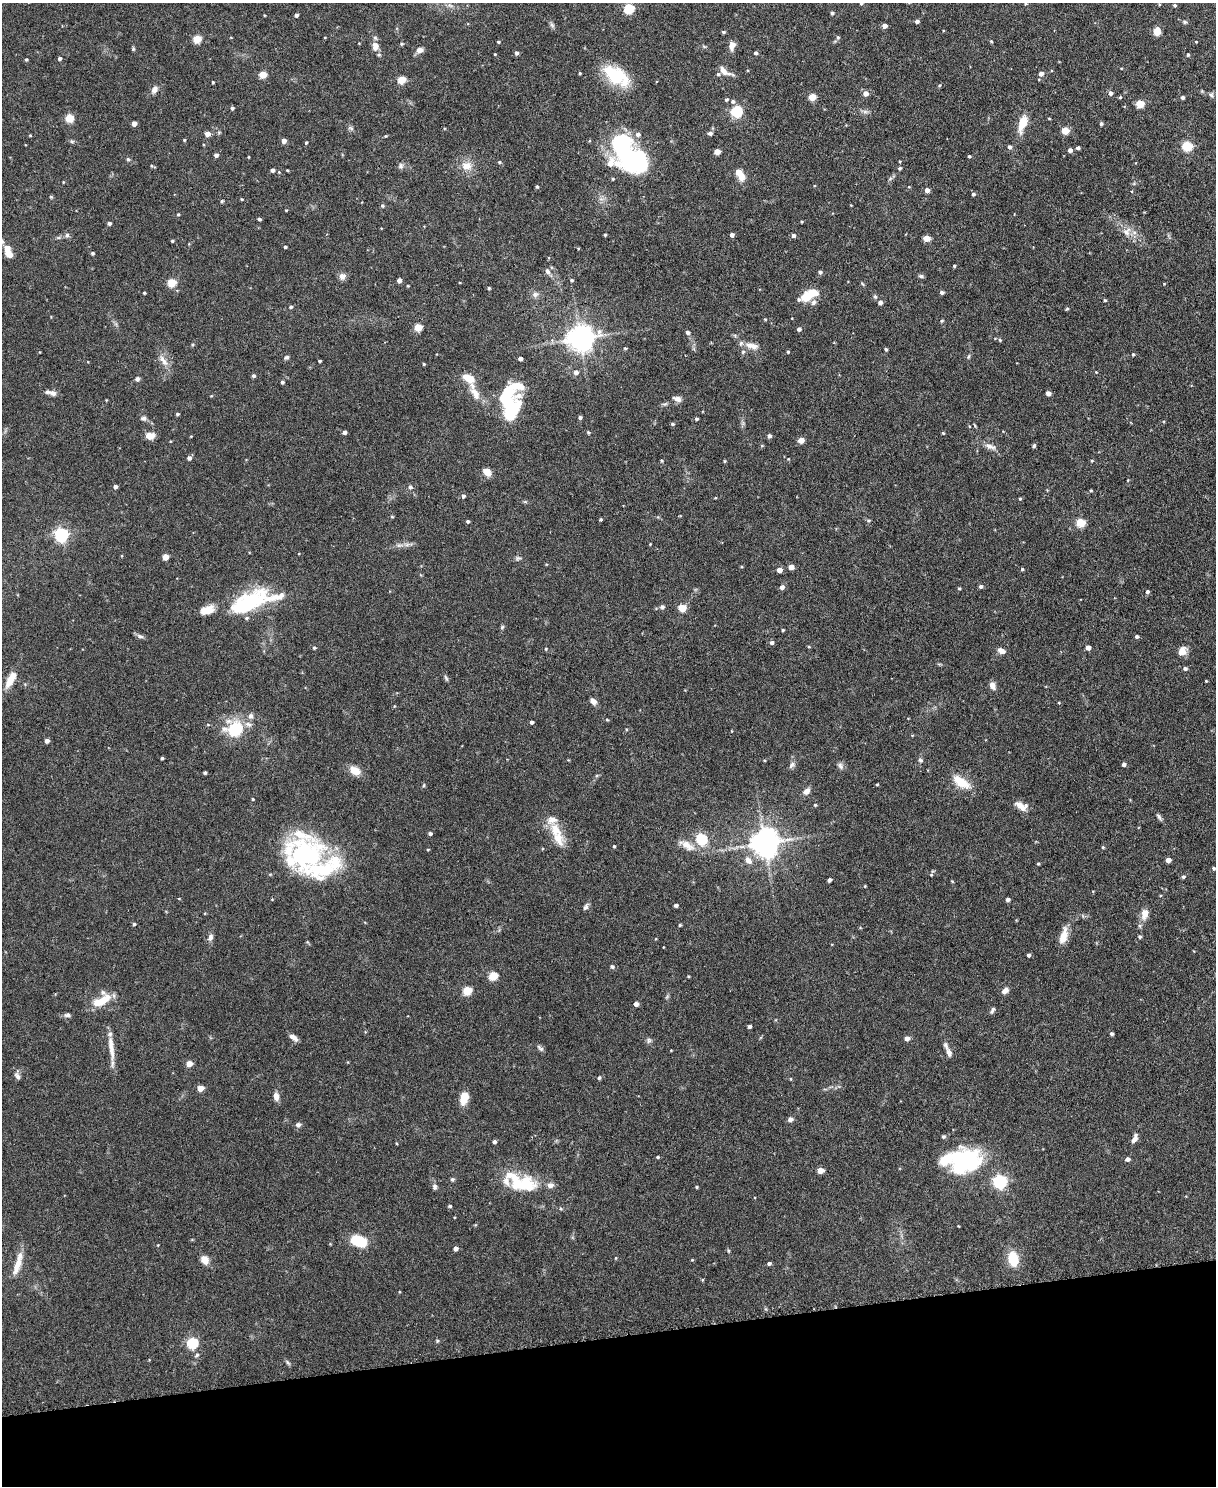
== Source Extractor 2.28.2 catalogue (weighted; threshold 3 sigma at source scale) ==
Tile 10 of 4 x 3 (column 2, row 3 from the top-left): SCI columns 1217-2430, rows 135-1618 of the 4863 x 4841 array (HDU 1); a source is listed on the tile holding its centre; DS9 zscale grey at full resolution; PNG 1218 x 1488 px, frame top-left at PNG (2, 3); no overlay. Shown black and unused: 10% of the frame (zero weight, under 3 of 6 exposures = <1% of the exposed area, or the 3 px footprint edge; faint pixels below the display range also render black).
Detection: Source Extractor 2.28.2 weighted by HDU 2 'WHT'; one run over the whole footprint, this tile lists its part. Background 0.12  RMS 0.0041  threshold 0.0169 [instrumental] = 3 sigma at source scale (4.09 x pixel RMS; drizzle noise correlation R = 1.36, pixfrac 0.8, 0.05/0.05 arcsec/px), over >= 5 px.
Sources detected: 361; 8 inside a brighter object's white glare — not listed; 28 inside a brighter listed object's ellipse — not listed separately; the other 325 listed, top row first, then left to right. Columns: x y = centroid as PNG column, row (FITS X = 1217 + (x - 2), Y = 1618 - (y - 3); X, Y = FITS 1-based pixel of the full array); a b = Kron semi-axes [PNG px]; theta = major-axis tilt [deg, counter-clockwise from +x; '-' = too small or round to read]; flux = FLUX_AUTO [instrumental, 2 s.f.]
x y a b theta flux
861 3 4 4 - 0.54
1025 4 4 3 - 0.33
1174 5 4 3 - 0.53
629 9 5 5 - 23
832 13 4 4 - 0.76
296 15 4 3 - 1.1
917 21 4 4 - 1.3
1185 22 6 5 - 0.62
552 25 8 5 -45 0.83
885 26 4 4 - 2.3
1157 31 8 6 78 3.5
723 32 5 4 - 0.56
838 37 6 4 -68 0.59
197 39 5 5 - 12
991 41 4 3 - 0.37
498 42 3 3 - 0.52
1196 42 4 3 - 0.26
401 44 4 4 - 0.59
375 46 11 8 -86 2.6
732 46 11 7 74 2.4
133 49 5 4 - 0.55
420 50 7 6 - 2.3
516 53 4 4 - 1
756 53 4 4 - 0.82
495 54 3 2 - 0.31
1188 55 4 4 - 0.55
60 59 4 4 - 0.94
26 60 4 4 - 0.46
724 71 17 7 -34 3
580 73 3 3 - 0.37
1041 74 5 5 - 2
263 75 5 4 - 9.8
616 76 30 16 -33 20
401 80 5 4 - 11
213 82 3 3 - 0.38
939 85 4 4 - 0.4
154 90 10 7 61 1.9
865 93 5 5 - 2.8
1110 93 5 4 - 1.3
1211 95 6 5 - 0.8
812 97 5 4 - 10
1120 97 4 3 - 0.45
1183 97 4 4 - 0.98
726 99 5 5 - 0.58
1140 104 5 5 - 14
232 108 4 4 - 0.71
736 112 12 11 - 9.1
865 112 7 5 0 1
69 118 5 5 - 13
134 123 4 4 - 2.5
1022 124 21 9 73 6.5
1101 124 4 4 - 0.76
351 128 9 4 -23 0.78
1065 131 5 4 - 9.1
710 133 5 4 - 1.1
207 134 5 4 - 2.9
638 134 6 6 - 1.5
30 135 4 3 - 0.35
386 136 4 4 - 0.37
184 140 3 3 - 0.42
284 141 4 4 - 2.6
72 142 6 4 -1 0.6
306 143 4 3 - 0.45
1187 146 5 5 - 24
1010 147 5 5 - 1
1078 148 4 3 - 0.91
1070 150 4 4 - 1.7
717 152 5 4 - 4.4
216 155 4 4 - 1.3
969 156 3 3 - 0.53
249 157 4 2 - 0.28
632 158 27 18 24 27
128 159 5 4 - 0.58
499 162 5 4 - 0.58
152 166 6 3 -19 0.51
401 166 8 7 - 1.1
466 166 13 12 - 4.4
900 168 5 4 - 0.55
272 170 4 4 - 1.3
287 170 3 2 - 0.38
738 172 8 6 -46 4.7
613 179 4 4 - 0.45
63 182 3 3 - 0.31
537 187 4 3 - 0.54
909 187 4 3 - 0.31
927 190 4 4 - 2.1
973 194 5 4 - 0.64
242 199 4 3 - 0.38
222 201 4 4 - 0.49
851 205 3 2 - 0.25
382 206 6 4 -22 0.52
286 210 3 3 - 0.29
178 214 4 4 - 0.47
259 219 4 3 - 0.81
109 223 4 3 - 1.1
1127 232 14 10 50 3
67 235 6 6 - 0.85
605 235 3 3 - 0.48
732 235 5 4 - 1.1
793 235 5 5 - 1.1
927 238 5 4 - 6.1
172 241 3 3 - 0.53
189 244 4 4 - 0.32
285 247 3 3 - 0.61
578 248 4 3 - 0.33
8 253 9 6 -56 4.5
92 253 4 4 - 0.67
954 266 3 3 - 0.48
547 271 8 6 -68 1.4
820 272 4 4 - 0.88
342 276 8 8 - 1.9
921 276 7 5 -2 0.7
399 280 4 4 - 1.9
572 280 4 3 - 0.57
172 282 5 5 - 16
408 286 3 3 - 0.36
489 288 3 3 - 0.53
942 292 4 4 - 0.98
144 293 3 3 - 0.45
535 294 8 8 - 1.4
806 297 14 11 16 6.8
875 297 7 5 -62 0.69
1105 300 4 3 - 0.46
880 302 5 4 - 1.5
291 307 4 4 - 0.76
1067 309 6 3 36 0.39
765 319 5 3 - 0.34
942 321 4 4 - 0.43
418 327 5 4 - 11
799 329 4 4 - 1.1
688 332 5 4 - 0.96
580 338 8 8 - 460
1000 340 5 4 - 0.49
192 344 5 4 - 0.48
749 345 10 8 -30 2.5
625 348 4 4 - 0.48
886 349 3 3 - 0.57
788 352 4 3 - 0.5
1133 354 4 3 - 0.53
286 357 7 5 37 0.7
968 357 6 4 72 0.58
520 359 4 3 - 1.3
163 361 19 7 -56 2.8
320 361 3 3 - 0.52
424 364 4 3 - 0.41
576 372 5 5 - 1.7
1096 372 3 3 - 0.26
253 376 4 4 - 0.93
469 378 10 6 -28 7.5
137 379 6 6 - 0.95
282 382 4 4 - 0.66
53 393 9 7 -16 1.5
475 393 20 9 -60 4.2
1048 393 6 5 - 1.2
211 396 5 3 - 0.3
677 399 11 6 -19 1.8
510 408 33 19 76 29
177 414 4 3 - 0.59
580 417 4 4 - 0.76
143 418 8 6 -9 1.1
696 419 4 3 - 0.62
672 424 4 3 - 0.69
344 432 4 4 - 1.4
588 433 5 4 - 0.46
943 433 3 3 - 0.4
150 436 10 7 0 3.2
191 436 4 2 - 0.26
769 436 4 4 - 1.2
801 440 4 4 - 4.7
762 446 5 3 - 0.37
990 446 16 6 -23 2.3
1034 446 6 4 73 0.58
189 458 5 5 - 1.3
788 459 4 3 - 0.27
661 461 4 3 - 0.4
724 461 4 3 - 0.39
1092 461 4 4 - 0.39
487 472 8 6 -44 4.2
1128 480 4 3 - 0.28
115 487 4 4 - 1.4
410 487 6 5 - 0.81
1091 490 4 3 - 0.39
463 496 5 4 - 0.81
715 498 4 3 - 0.3
1020 499 4 4 - 0.41
392 516 5 3 - 0.39
601 519 3 3 - 0.43
468 521 4 3 - 0.66
1080 523 5 5 - 16
61 535 6 6 - 84
650 544 3 3 - 0.29
399 545 10 4 12 1.3
165 557 4 4 - 6.2
518 558 8 5 1 0.85
791 567 4 4 - 3.3
1022 569 4 4 - 0.56
779 570 4 4 - 3
981 586 5 4 - 0.99
782 587 5 5 - 1.6
959 588 4 3 - 0.46
1147 592 4 4 - 0.96
242 607 49 23 42 21
662 607 6 6 - 1
682 608 8 7 - 4.6
207 610 17 10 20 4.9
502 627 6 4 46 0.55
783 630 3 3 - 0.42
140 636 10 5 -18 1.1
1137 637 4 4 - 0.83
772 642 5 5 - 1
809 647 5 3 - 0.35
314 648 4 4 - 0.55
1088 648 5 4 - 1.7
546 649 4 4 - 0.37
1001 651 9 6 -26 2.1
1182 651 12 10 51 2.9
1185 668 5 4 - 0.95
446 678 9 4 -64 0.71
10 680 19 8 61 6.1
1206 681 3 3 - 0.29
992 686 9 7 -72 2
593 701 8 5 -38 2
1059 703 4 3 - 0.32
607 720 4 4 - 0.37
532 722 4 4 - 0.94
235 729 22 18 37 15
626 729 4 3 - 0.31
732 731 4 3 - 0.24
47 741 4 4 - 1.5
162 758 3 3 - 0.54
764 760 3 3 - 0.32
920 760 7 6 - 0.82
1124 764 4 4 - 1.3
792 765 9 6 46 1.3
840 766 10 6 -60 1.2
355 771 14 10 -30 4
205 773 3 3 - 0.68
961 782 24 10 -34 7.5
877 784 3 3 - 0.35
424 785 5 3 - 0.43
806 791 10 7 38 2
253 799 3 3 - 0.36
815 805 4 4 - 0.47
1021 806 15 8 -29 3.7
1159 817 10 5 -56 0.96
430 834 4 4 - 0.94
558 838 23 13 -77 6.8
701 839 6 6 - 25
765 843 8 8 - 560
687 845 22 9 -31 4.6
614 846 3 3 - 0.54
1103 847 4 3 - 0.44
305 854 46 40 4 53
748 860 12 7 -47 2.3
1168 860 4 4 - 3.2
1038 864 4 3 - 0.42
1214 868 4 4 - 0.65
931 875 6 4 18 0.41
1183 877 5 4 - 0.74
829 880 4 4 - 1.2
952 881 5 3 - 0.29
865 886 3 3 - 0.34
1008 899 4 4 - 1.2
676 905 4 3 - 1.1
586 907 8 5 59 1.1
1144 914 14 8 81 3.2
134 924 4 3 - 0.61
680 925 4 3 - 0.52
1063 936 23 9 75 4.6
210 937 9 6 66 1.6
1140 937 5 5 - 0.65
1028 955 4 4 - 0.8
612 967 5 5 - 0.83
493 976 5 5 - 15
688 976 4 3 - 0.31
467 991 5 5 - 15
1005 991 8 6 38 2
101 1001 23 9 28 9.1
636 1004 4 4 - 1.8
992 1010 9 4 62 0.92
67 1015 8 5 4 1.1
749 1026 3 3 - 0.95
1111 1034 4 4 - 0.82
294 1038 10 5 -37 2.2
907 1038 5 4 - 2.3
649 1040 8 6 89 0.93
111 1048 35 6 -83 5.2
540 1048 11 5 -44 0.98
949 1052 13 7 -67 2.2
189 1064 4 4 - 5.2
17 1076 8 5 -57 1.2
599 1078 5 4 - 0.53
791 1079 5 3 - 0.32
200 1088 5 4 - 5.2
276 1096 9 6 -80 2.6
464 1098 13 7 76 6.6
790 1119 7 5 33 1.3
298 1125 7 6 - 1.1
943 1137 5 5 - 0.61
1135 1138 12 6 66 2
494 1142 4 4 - 1
658 1157 4 3 - 0.54
1127 1159 5 4 - 1.6
967 1162 32 29 50 33
820 1170 5 4 - 5
452 1179 6 5 - 0.67
1000 1181 6 6 - 79
524 1184 37 19 -7 17
434 1187 8 6 -90 1.2
696 1187 4 3 - 0.42
450 1206 4 4 - 0.57
358 1241 12 7 -21 19
455 1248 4 4 - 1.8
728 1251 5 3 - 0.41
616 1258 5 3 - 0.34
1013 1259 16 11 -75 9.6
205 1260 9 7 -57 3.6
692 1260 4 3 - 0.34
769 1263 4 4 - 0.9
17 1265 28 9 71 5.7
702 1280 3 3 - 0.61
437 1341 6 3 72 0.49
192 1343 6 5 - 36
197 1355 6 4 41 0.76
287 1362 8 4 -54 0.69
Isophote crosses this tile's border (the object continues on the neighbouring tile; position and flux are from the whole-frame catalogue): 1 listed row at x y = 861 3